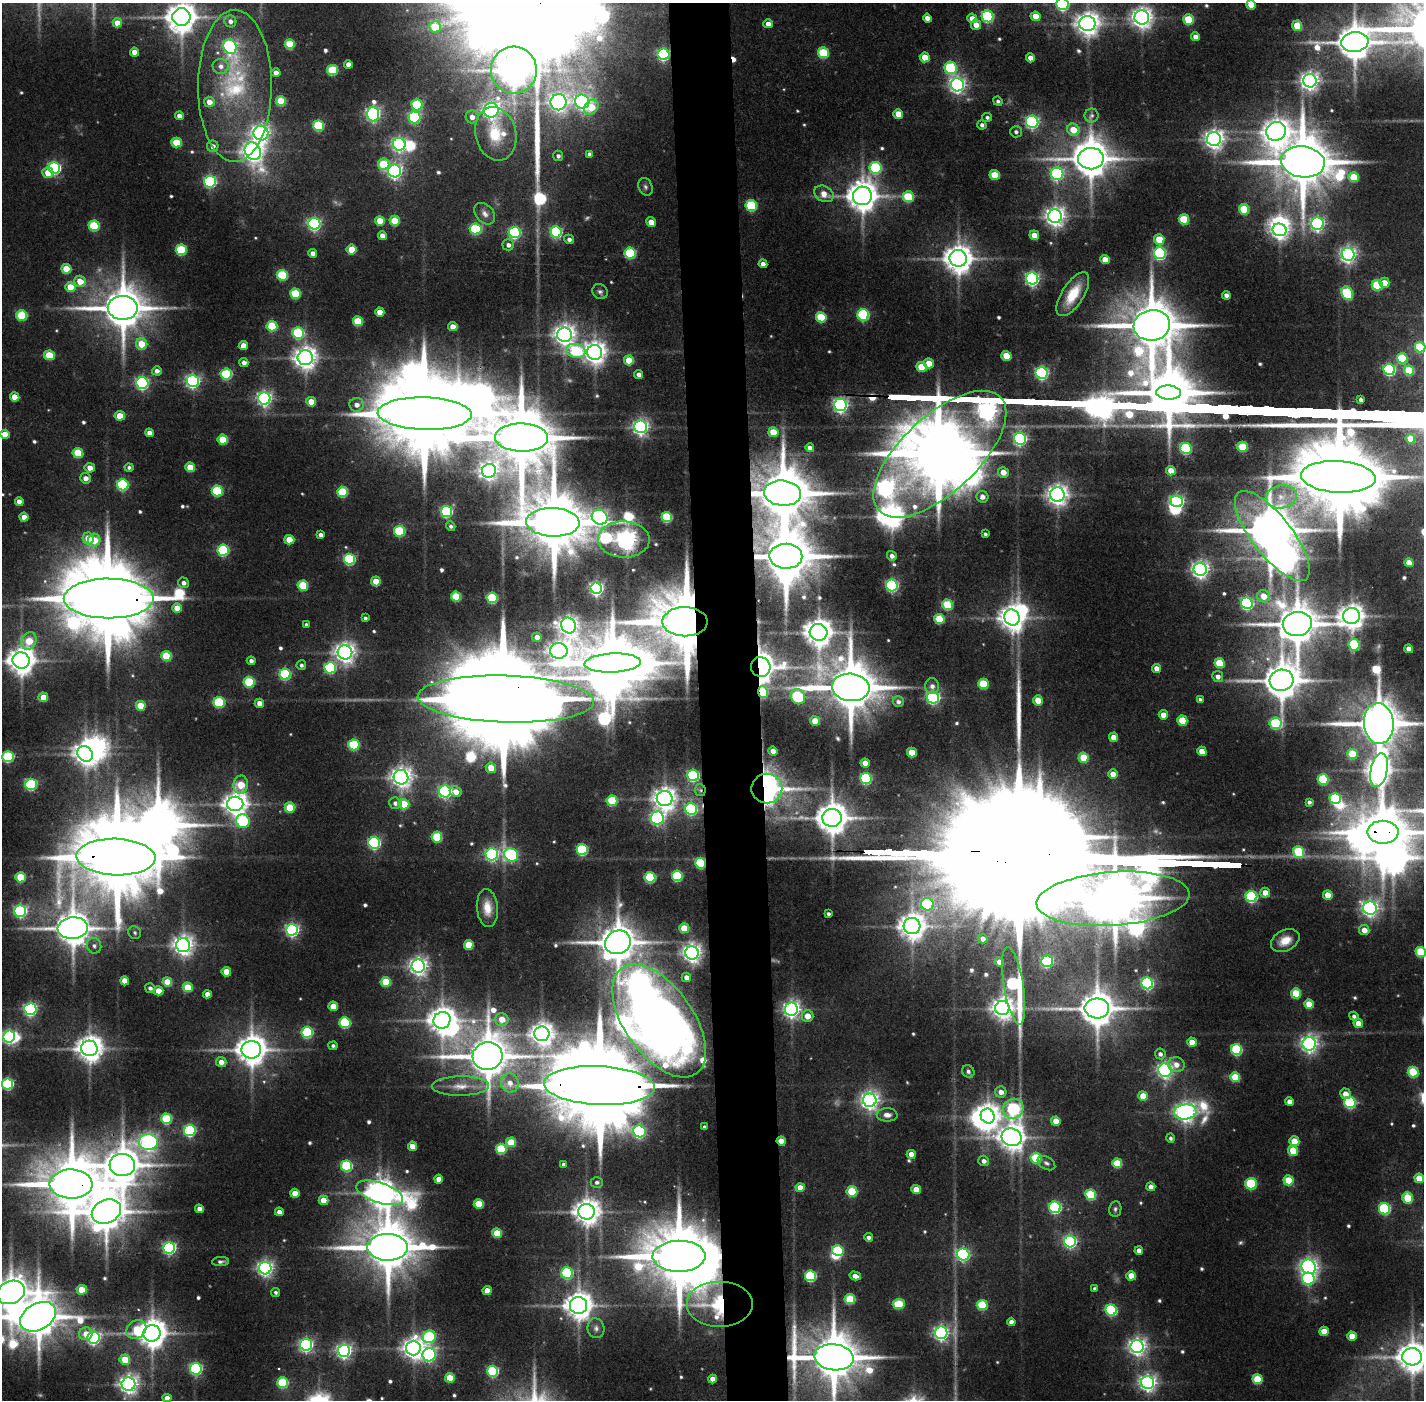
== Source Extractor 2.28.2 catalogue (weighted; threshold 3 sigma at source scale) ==
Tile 5 of 3 x 3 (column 2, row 2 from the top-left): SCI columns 1423-2844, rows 1431-2828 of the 4268 x 4257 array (HDU 1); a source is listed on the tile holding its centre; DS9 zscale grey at full resolution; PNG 1426 x 1402 px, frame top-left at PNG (2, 3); each listed source drawn as its Kron ellipse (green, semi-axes under 4 px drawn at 4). Shown black and unused: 4% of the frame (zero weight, under 2 of 3 exposures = <1% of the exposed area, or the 3 px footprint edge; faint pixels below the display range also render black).
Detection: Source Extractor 2.28.2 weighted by HDU 2 'WHT'; one run over the whole footprint, this tile lists its part. Background 0.137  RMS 0.0089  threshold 0.0402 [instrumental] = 3 sigma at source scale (4.5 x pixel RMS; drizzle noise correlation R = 1.50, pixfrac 1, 0.05/0.05 arcsec/px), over >= 5 px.
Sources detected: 610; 6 too faint to see at this stretch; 25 inside a brighter object's white glare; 2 cosmic-ray / hot-pixel residue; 2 long thin detections or spike segments (spike, bleed or trail) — neither listed nor drawn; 5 inside a brighter listed object's ellipse — not listed separately; of the other 570, all 500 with FLUX_AUTO >= 2.21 (the completeness limit of this list) listed and drawn (70 fainter detections not listed), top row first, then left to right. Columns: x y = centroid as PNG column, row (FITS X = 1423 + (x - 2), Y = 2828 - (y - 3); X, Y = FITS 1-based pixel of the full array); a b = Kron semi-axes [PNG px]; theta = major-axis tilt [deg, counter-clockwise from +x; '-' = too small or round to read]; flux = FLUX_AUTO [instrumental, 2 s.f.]
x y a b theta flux
1063 4 6 6 - 160
1251 5 5 4 - 15
987 16 6 5 - 120
1036 16 5 4 - 15
181 17 9 8 - 1700
1142 17 7 7 - 680
927 18 4 4 - 5.9
972 18 5 4 - 10
1188 19 5 5 - 33
230 21 6 6 - 4.5
117 23 5 4 - 12
1087 23 8 7 - 920
768 24 4 4 - 6.9
976 25 5 5 - 10
1297 26 5 5 - 27
435 27 6 5 - 27
1195 37 4 4 - 6.8
1355 42 14 10 7 2500
290 44 5 5 - 36
230 47 8 6 -68 200
135 52 5 4 - 11
823 53 5 5 - 58
664 54 6 5 - 150
925 57 5 5 - 18
1030 58 4 4 - 8.9
348 64 4 4 - 7.5
221 66 8 7 - 4.9
951 68 6 6 - 95
333 70 5 5 - 55
514 70 23 23 - 1900
276 73 4 4 - 6.1
1310 81 7 6 - 510
957 85 7 6 - 380
235 86 76 37 90 120
281 101 5 5 - 37
998 101 5 4 - 2.3
209 102 5 5 - 8.6
558 102 8 8 - 440
582 102 7 7 - 280
417 105 5 5 - 66
591 107 8 6 52 23
491 110 7 7 - 400
373 114 7 6 - 290
898 114 5 4 - 14
1092 115 7 7 - 2.8
179 116 4 4 - 5.8
414 117 6 6 - 130
472 117 6 6 - 6.9
987 117 5 4 - 2.4
1032 122 6 6 - 210
982 125 4 4 - 3
318 126 5 5 - 71
1073 130 6 6 - 18
1276 131 10 9 - 1000
1016 132 6 5 - 2.7
261 133 7 7 - 420
496 134 27 20 -76 43
1214 139 7 7 - 620
176 143 5 5 - 32
399 144 6 6 - 270
213 146 6 5 - 5.5
253 151 9 7 -59 710
590 154 4 4 - 3.7
558 156 5 5 - 2.8
1091 159 13 10 1 2700
1303 162 22 15 -9 6500
384 164 6 5 - 45
54 168 6 5 - 170
875 168 6 6 - 94
395 171 6 6 - 320
48 173 5 5 - 17
1057 174 6 6 - 170
995 175 5 5 - 26
1354 177 5 5 - 32
210 182 6 5 - 150
645 187 9 6 -68 2.7
824 194 10 7 -29 10
862 196 9 9 - 1600
908 197 5 5 - 49
751 206 6 5 - 78
1244 209 5 5 - 40
485 214 12 8 -47 5.4
1055 216 7 7 - 600
1184 219 5 5 - 46
380 221 5 4 - 21
395 221 5 5 - 29
651 222 5 4 - 9.8
314 224 6 6 - 190
1317 224 6 6 - 230
94 226 5 5 - 64
476 229 6 5 - 87
1280 230 7 6 - 440
514 232 6 6 - 140
556 232 6 5 - 150
1034 235 5 4 - 11
382 236 4 4 - 6.8
569 239 5 4 - 3.6
1159 239 5 5 - 28
508 245 6 5 - 4.3
351 249 5 5 - 22
181 250 5 5 - 67
313 253 4 4 - 5.4
630 253 5 5 - 80
1160 253 6 6 - 140
1348 254 6 6 - 380
958 258 9 8 - 1500
1105 259 5 4 - 12
763 264 4 4 - 5.5
66 269 5 5 - 28
282 275 5 5 - 60
1032 279 6 6 - 250
80 281 6 5 - 15
1384 283 5 5 - 15
1377 285 5 5 - 57
70 287 5 5 - 21
600 292 8 7 - 2.7
1347 293 7 5 -61 89
295 294 5 5 - 51
1073 294 25 11 58 26
1226 295 4 4 - 4.2
123 308 15 12 0 3700
380 312 4 4 - 13
22 315 5 5 - 60
863 315 6 5 - 120
821 317 5 5 - 46
358 321 5 5 - 39
1152 325 18 15 8 5800
272 326 5 5 - 53
453 327 4 4 - 11
298 333 6 5 - 92
565 335 7 7 - 700
142 344 6 5 - 20
243 346 4 4 - 11
1420 347 5 5 - 50
576 351 10 7 -11 73
595 352 7 7 - 860
49 355 5 5 - 36
1006 356 5 4 - 24
305 358 7 7 - 850
1402 358 5 5 - 48
629 360 5 5 - 24
244 363 4 4 - 4.3
929 363 5 5 - 14
921 367 5 5 - 27
1389 370 6 5 - 140
1409 370 5 5 - 35
157 371 5 4 - 4.6
1042 373 6 6 - 200
226 374 5 5 - 82
639 375 4 4 - 4.2
193 381 6 6 - 250
142 383 6 6 - 210
1169 392 12 7 -3 5000
15 397 5 4 - 15
264 398 6 6 - 310
1361 400 4 3 - 3
311 402 5 4 - 17
357 405 7 7 - 6.8
841 405 6 6 - 280
425 414 47 16 -2 20000
120 416 5 4 - 22
641 427 6 6 - 360
773 432 5 5 - 22
149 433 4 4 - 7.2
5 434 5 4 - 15
521 438 26 14 -1 9100
1020 439 6 6 - 200
1410 439 5 4 - 17
223 440 5 5 - 39
1242 447 5 5 - 39
810 448 4 4 - 5.4
1186 448 6 5 - 100
78 453 5 5 - 40
940 454 83 38 43 16000
129 467 4 4 - 2.5
190 467 5 4 - 23
90 468 5 5 - 8.1
489 471 7 7 - 460
1171 471 5 4 - 13
1003 472 5 5 - 9.9
1338 477 37 16 -3 17000
86 478 5 5 - 6.1
123 485 6 5 - 120
217 491 5 5 - 80
342 492 5 5 - 58
782 493 19 12 -6 6700
1057 495 7 7 - 700
982 497 6 5 - 4.9
1281 497 15 11 12 16
1177 501 6 5 - 240
19 502 4 4 - 7.8
446 511 5 5 - 120
24 517 4 4 - 8.7
600 517 8 7 - 270
667 517 5 5 - 62
553 522 27 14 -2 9100
451 526 5 4 - 2.3
399 531 5 5 - 74
985 534 4 3 - 2.2
321 535 4 4 - 4.1
1272 536 55 20 -52 6100
88 538 6 5 - 16
624 539 26 18 0 830
94 540 6 6 - 22
289 540 5 5 - 21
223 550 6 5 - 110
786 556 16 12 -1 6000
892 556 5 4 - 4.2
349 559 5 5 - 110
1409 563 4 4 - 13
1200 569 6 6 - 430
376 581 5 5 - 17
184 583 6 5 - 4.6
892 585 6 6 - 170
303 586 5 5 - 53
596 588 6 5 - 280
1264 596 6 6 - 13
456 597 5 5 - 36
109 598 45 20 0 18000
492 598 5 5 - 77
1247 603 6 5 - 150
948 605 5 5 - 56
177 608 5 4 - 17
1352 616 8 8 - 1100
365 618 4 3 - 2.3
1012 618 8 7 - 1200
939 619 5 5 - 33
685 622 22 14 0 9800
1297 624 14 12 9 3600
306 625 4 3 - 2.4
568 626 8 7 - 560
819 632 9 8 - 1400
537 637 5 4 - 6.2
29 641 9 7 61 22
1354 645 6 5 - 75
1409 649 4 4 - 8.1
559 651 8 8 - 670
345 652 7 7 - 660
166 656 5 5 - 42
21 661 8 8 - 1300
251 661 4 4 - 3.7
613 663 28 9 2 6700
1220 663 5 5 - 40
301 665 5 5 - 2.7
761 667 10 9 - 1200
330 668 6 5 - 100
1156 668 4 4 - 7.8
285 674 5 5 - 110
1218 677 5 5 - 4.9
1282 680 12 10 15 2600
249 682 5 5 - 62
983 684 5 5 - 44
932 686 8 7 - 4.6
851 687 19 13 -6 5900
763 692 6 5 - 43
43 697 5 4 - 16
798 697 8 6 -51 74
933 698 6 6 - 220
506 699 88 23 -2 42000
1038 700 5 5 - 14
1200 700 4 3 - 2.7
219 702 5 5 - 74
898 702 5 5 - 3.7
259 703 4 4 - 8.3
141 706 5 4 - 23
1163 715 4 4 - 12
815 721 5 4 - 14
1182 721 5 5 - 35
1276 723 6 6 - 76
1379 723 20 15 -84 4600
1113 737 5 4 - 9.3
354 745 5 5 - 78
773 751 5 4 - 7.3
1202 751 5 4 - 13
912 752 5 4 - 21
85 754 8 7 - 860
1352 754 5 5 - 32
8 757 6 5 - 95
1083 758 5 5 - 33
865 763 4 4 - 8.8
491 768 5 5 - 15
1379 770 17 8 78 1100
1113 774 5 4 - 12
693 775 6 5 - 120
401 777 7 7 - 670
866 779 6 5 - 120
1323 779 5 5 - 72
31 784 6 5 - 120
241 785 9 7 81 25
767 789 15 15 - 600
700 790 6 5 - 2.5
445 791 6 6 - 220
456 792 6 5 - 9.5
1335 798 5 5 - 78
665 799 8 7 - 830
612 801 5 5 - 53
1309 802 4 4 - 2.7
395 803 6 5 - 4.6
235 804 8 7 - 920
404 804 5 5 - 32
290 808 5 5 - 35
691 809 6 6 - 140
657 818 7 6 - 220
832 818 9 9 - 2000
243 821 7 6 - 83
1383 832 15 11 -1 4100
437 837 5 5 - 53
374 843 6 6 - 160
582 850 5 5 - 98
1298 852 6 5 - 61
492 854 6 6 - 200
511 855 7 6 - 150
116 857 39 18 -2 14000
701 863 5 5 - 76
677 876 5 5 - 80
20 877 5 5 - 33
650 877 5 5 - 77
1265 893 5 5 - 10
1328 895 5 4 - 17
1251 896 6 5 - 130
1113 899 77 27 4 7100
927 904 6 6 - 90
487 908 19 10 -85 14
1370 908 7 6 - 390
20 911 6 6 - 190
828 914 4 3 - 2.9
912 926 8 8 - 1200
73 928 15 11 4 2500
684 928 5 5 - 30
292 930 6 6 - 230
1364 930 5 5 - 10
135 933 7 6 - 2.2
983 939 5 4 - 4.5
1285 941 15 10 27 13
618 942 13 11 24 2700
183 945 7 7 - 640
469 945 5 5 - 29
94 946 8 7 - 3.5
1421 952 5 5 - 54
692 953 7 6 - 570
1047 961 6 6 - 120
999 962 5 4 - 6.1
418 966 6 6 - 510
226 972 5 4 - 20
686 977 5 4 - 6.7
125 981 4 4 - 12
167 982 5 4 - 21
386 982 5 5 - 36
1147 983 6 6 - 180
1014 986 39 9 -81 150
188 987 5 4 - 26
150 988 5 5 - 3.2
158 991 5 4 - 14
1296 993 5 5 - 43
207 994 4 4 - 7.3
1309 1004 5 4 - 16
333 1006 5 4 - 19
1002 1008 7 7 - 790
1097 1008 12 10 -1 2500
30 1009 6 6 - 210
791 1009 6 6 - 410
807 1016 6 5 - 11
1354 1016 5 4 - 2.8
502 1019 6 6 - 13
442 1020 8 8 - 1300
659 1021 64 34 -55 950
345 1023 5 5 - 79
1358 1023 4 4 - 14
307 1032 5 5 - 100
542 1034 7 7 - 830
9 1037 6 6 - 250
1192 1042 5 4 - 14
1309 1044 7 6 - 420
333 1046 4 4 - 2.4
89 1048 8 8 - 1200
251 1050 10 8 0 1800
1237 1050 5 5 - 87
1160 1054 5 5 - 3.9
487 1056 15 14 - 3900
221 1062 5 5 - 8
1176 1065 8 7 - 7.4
1165 1070 7 6 - 290
968 1071 6 6 - 2.7
1413 1072 5 5 - 56
1235 1077 5 5 - 33
510 1083 9 9 - 8.8
8 1084 5 5 - 110
460 1086 29 10 1 17
599 1086 55 19 -3 25000
1001 1092 5 5 - 7
1345 1094 5 5 - 9.4
1143 1096 5 4 - 18
870 1100 7 6 - 510
1289 1102 4 4 - 8.2
1350 1103 6 5 - 110
1013 1109 10 10 - 130
1185 1112 11 7 7 610
887 1115 10 6 -1 5.9
988 1116 7 6 - 900
166 1119 5 5 - 60
1056 1121 5 4 - 14
704 1127 4 3 - 3.1
190 1130 6 5 - 140
639 1131 6 6 - 170
1012 1137 10 8 -20 1100
1170 1138 4 4 - 2.3
781 1141 4 4 - 14
1294 1141 5 5 - 21
148 1142 9 8 - 390
511 1142 5 5 - 31
412 1146 4 4 - 13
501 1149 5 5 - 59
1293 1151 5 5 - 27
911 1154 4 4 - 12
1036 1158 5 5 - 60
984 1161 5 5 - 4.3
1046 1163 9 6 -31 3.2
1117 1163 5 5 - 31
564 1164 4 3 - 3.3
122 1165 13 11 -3 2700
347 1166 5 5 - 82
1419 1178 5 4 - 23
439 1179 4 4 - 9.2
1288 1180 5 5 - 27
597 1182 6 5 - 2.9
71 1184 21 14 -1 6600
1251 1184 6 5 - 80
1151 1187 4 4 - 6.9
800 1188 4 4 - 14
916 1189 5 4 - 15
852 1191 5 5 - 51
295 1193 4 4 - 14
380 1193 24 10 -19 1400
1091 1195 5 5 - 64
1407 1198 6 5 - 45
323 1200 5 4 - 16
479 1204 5 5 - 33
1055 1207 6 5 - 150
200 1209 4 4 - 9.1
1115 1209 8 6 80 2.3
1385 1209 6 5 - 110
106 1211 15 11 25 2800
279 1212 4 4 - 6.5
587 1212 8 8 - 1200
497 1233 5 4 - 26
869 1237 4 4 - 3.4
1070 1242 6 6 - 190
387 1247 20 13 -1 5500
169 1248 6 6 - 210
838 1251 6 5 - 73
1139 1251 4 4 - 6.2
963 1255 6 6 - 190
679 1256 26 15 1 8700
220 1262 8 4 4 2.6
1309 1267 7 6 - 480
265 1268 6 6 - 350
567 1273 6 5 - 120
810 1276 5 5 - 96
855 1276 6 4 -14 7.3
1131 1276 5 4 - 19
1308 1279 6 6 - 130
1095 1289 4 4 - 2.8
82 1290 5 5 - 22
487 1291 4 4 - 16
11 1292 14 11 25 2000
276 1292 4 4 - 2.3
850 1299 5 5 - 44
720 1304 33 23 0 73
899 1304 6 5 - 44
579 1305 8 8 - 1400
982 1305 5 5 - 55
1111 1310 5 5 - 120
38 1317 19 13 29 3800
1011 1322 4 4 - 5.9
596 1328 10 8 -80 4.4
136 1329 10 8 38 31
1324 1331 5 4 - 19
152 1333 8 8 - 1600
941 1333 6 6 - 300
86 1334 6 6 - 12
1352 1336 5 4 - 18
429 1337 6 6 - 88
93 1338 6 6 - 250
306 1345 6 6 - 230
1137 1347 6 6 - 450
413 1348 7 7 - 730
344 1351 6 6 - 330
429 1355 7 6 - 200
834 1357 20 13 -7 5000
1412 1357 10 8 -2 1500
125 1360 5 5 - 25
196 1369 6 5 - 160
493 1371 5 5 - 100
450 1378 5 4 - 24
713 1379 4 4 - 10
1257 1379 5 5 - 40
282 1383 5 5 - 63
1148 1383 6 6 - 420
128 1384 7 7 - 520
167 1398 4 4 - 7
Overlapping masked pixels (flux is a lower limit): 30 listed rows (the first 20) at x y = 664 54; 1276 131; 1091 159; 1303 162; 425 414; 1338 477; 782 493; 1272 536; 624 539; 786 556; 109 598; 685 622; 761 667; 851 687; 763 692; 506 699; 767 789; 700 790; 1383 832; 374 843
Isophote crosses this tile's border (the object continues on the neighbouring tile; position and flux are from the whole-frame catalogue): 11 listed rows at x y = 1063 4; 1251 5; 181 17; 1420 347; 1272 536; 1379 723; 1421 952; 11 1292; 38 1317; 834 1357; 1412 1357